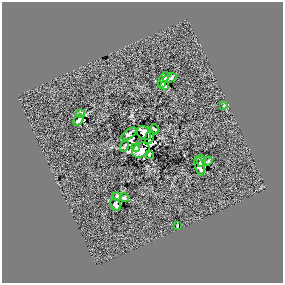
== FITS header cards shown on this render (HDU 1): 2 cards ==
NAXIS1  =                  281 /
NAXIS2  =                  281 /

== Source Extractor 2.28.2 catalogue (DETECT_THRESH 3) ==
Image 281 x 281 px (HDU 1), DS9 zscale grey, 1 PNG px = 1 image px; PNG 285 x 285 px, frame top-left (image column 1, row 281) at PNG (2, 2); each listed source drawn as its Kron ellipse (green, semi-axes under 4 px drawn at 4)
Background 0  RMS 25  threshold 75.4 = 3 sigma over >= 5 px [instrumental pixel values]
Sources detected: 25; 3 with non-positive FLUX_AUTO (blend fragments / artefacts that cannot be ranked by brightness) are neither listed nor drawn; the other 22 listed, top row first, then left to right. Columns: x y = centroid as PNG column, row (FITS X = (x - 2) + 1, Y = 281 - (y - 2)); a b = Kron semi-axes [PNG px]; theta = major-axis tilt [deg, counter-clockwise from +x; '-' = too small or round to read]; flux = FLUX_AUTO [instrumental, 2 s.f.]
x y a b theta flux
164 77 6 4 50 4200
170 78 7 3 17 2600
161 83 4 3 - 1800
164 86 4 3 - 2300
224 105 3 2 - 1200
81 113 4 3 - 3300
79 120 6 4 59 4400
154 129 5 2 - 2000
144 133 8 6 -47 17000
129 134 9 4 38 1300
149 137 7 4 74 8200
124 146 5 3 - 1600
136 148 4 3 - 12000
141 150 9 7 29 1200
149 154 4 2 - 2800
201 161 6 3 -75 5500
208 161 5 2 - 2200
200 166 10 4 -74 9100
117 197 4 4 - 4100
124 198 5 4 - 3200
116 204 6 4 -65 5000
177 225 3 2 - 1200
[3 non-positive-flux detections neither listed nor drawn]